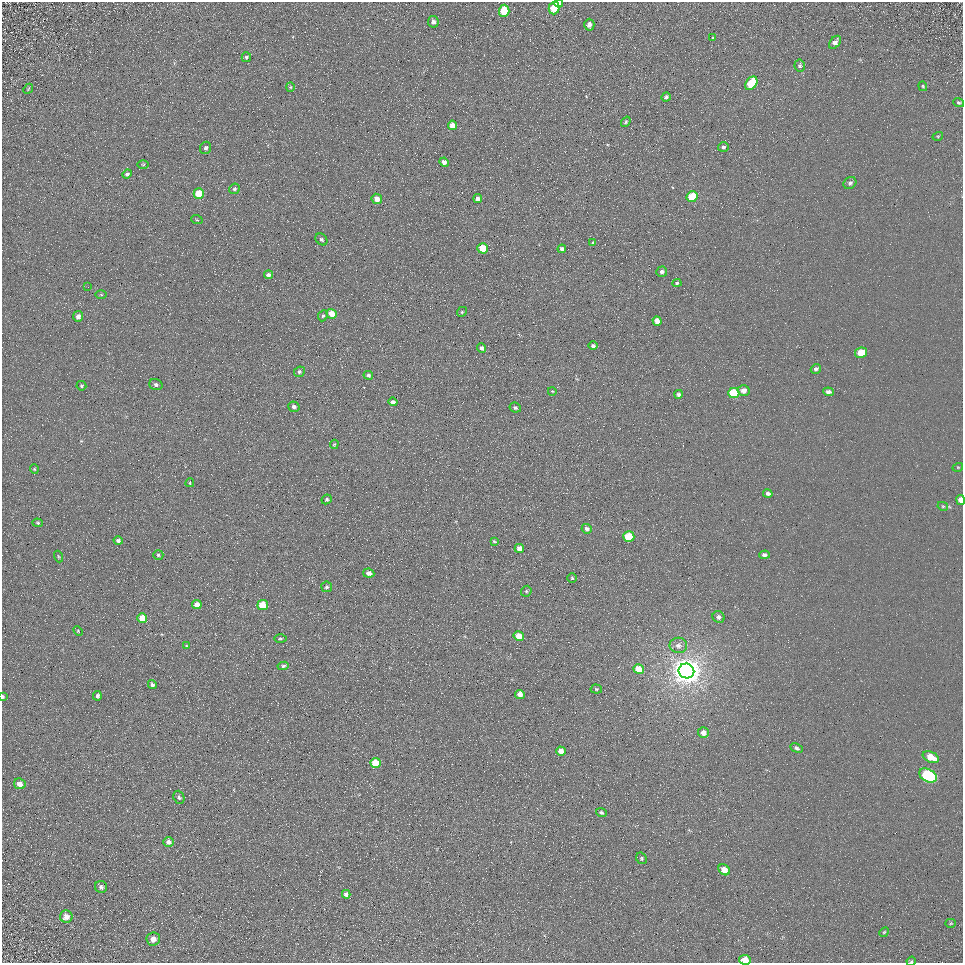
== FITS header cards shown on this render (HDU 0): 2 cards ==
NAXIS1  =                  961
NAXIS2  =                  961

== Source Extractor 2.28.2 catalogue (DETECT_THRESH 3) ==
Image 961 x 961 px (HDU 0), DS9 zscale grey, 1 PNG px = 1 image px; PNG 965 x 965 px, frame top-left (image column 1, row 961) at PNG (2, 2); each listed source drawn as its Kron ellipse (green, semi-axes under 4 px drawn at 4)
Background 5.31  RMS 7.8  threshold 23.3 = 3 sigma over >= 5 px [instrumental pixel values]
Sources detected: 118; all 118 listed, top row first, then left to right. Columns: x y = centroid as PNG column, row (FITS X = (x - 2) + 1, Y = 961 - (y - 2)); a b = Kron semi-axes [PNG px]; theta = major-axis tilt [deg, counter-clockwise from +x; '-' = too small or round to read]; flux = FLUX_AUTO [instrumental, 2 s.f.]
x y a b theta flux
559 3 4 4 - 2600
554 8 6 5 - 15000
504 11 6 5 - 20000
433 22 6 5 - 2100
589 25 6 5 - 2200
713 38 3 3 - 460
835 42 7 5 50 2200
246 57 5 4 - 830
800 66 6 5 - 970
751 83 7 5 54 17000
923 86 5 4 - 560
290 87 4 4 - 560
28 89 5 4 - 580
666 97 4 4 - 1400
959 103 5 4 - 940
626 122 5 4 - 790
452 125 5 4 - 4900
938 136 5 3 - 550
723 147 5 4 - 1100
206 148 6 5 - 1300
444 162 5 4 - 2800
143 164 5 3 - 520
127 174 5 4 - 970
850 183 7 5 36 1400
234 189 6 5 - 1000
199 194 5 5 - 12000
692 197 5 5 - 17000
377 199 5 5 - 4500
478 199 4 4 - 2700
197 220 6 3 -18 570
321 239 7 5 -44 980
593 243 4 3 - 740
483 248 5 5 - 12000
562 249 4 4 - 1800
662 272 5 5 - 1300
268 275 4 4 - 1600
677 283 4 4 - 690
88 287 2 2 - 250
101 295 6 4 -1 570
462 312 5 4 - 780
332 314 5 4 - 7600
78 316 5 5 - 2100
323 316 6 4 65 830
657 321 5 4 - 3300
593 346 5 4 - 1100
481 348 5 4 - 1500
861 353 6 5 - 10000
816 369 5 4 - 1400
299 372 5 5 - 1100
368 375 5 4 - 1300
156 384 7 5 -18 1300
81 386 5 4 - 760
744 390 6 5 - 3400
552 391 4 3 - 430
828 392 5 4 - 1900
734 393 5 5 - 22000
679 394 4 4 - 1400
393 402 4 4 - 1500
294 407 5 5 - 1600
515 408 6 4 -27 1000
334 444 5 3 - 550
958 467 5 3 - 520
34 469 4 4 - 610
190 483 4 3 - 580
768 494 5 4 - 1600
327 499 5 4 - 830
961 500 5 4 - 4400
943 506 5 4 - 630
38 523 5 4 - 630
587 529 5 4 - 2200
629 537 5 5 - 19000
118 541 4 4 - 1500
494 541 4 2 - 530
519 548 4 4 - 3000
158 555 5 4 - 840
764 555 5 4 - 1600
58 556 6 2 -71 460
369 573 6 4 -8 2400
572 578 4 4 - 670
327 587 5 5 - 1000
526 591 5 5 - 780
197 604 5 4 - 5400
263 605 5 5 - 15000
718 617 6 5 - 1700
142 618 5 5 - 7800
78 631 5 3 - 490
519 636 5 4 - 5700
280 638 6 3 1 560
678 645 9 7 -1 2600
187 646 4 4 - 510
283 666 5 4 - 980
639 669 5 5 - 12000
686 671 8 7 - 830000
152 684 5 4 - 1300
596 689 5 4 - 730
520 694 5 4 - 3600
97 696 5 4 - 1200
3 697 4 3 - 710
703 733 5 5 - 3800
796 748 6 4 -28 1400
561 751 5 4 - 4900
931 757 8 5 -26 7700
375 763 5 5 - 13000
928 775 9 6 -28 60000
20 784 6 5 - 3300
179 797 7 5 -70 1300
601 812 5 4 - 1200
168 842 5 5 - 2400
641 858 6 5 - 880
724 870 6 5 - 7100
101 887 6 5 - 1300
346 894 4 4 - 2300
66 917 6 6 - 3400
950 923 5 4 - 700
884 932 5 4 - 640
153 939 7 6 - 3900
745 960 6 5 - 10000
911 961 5 4 - 660
At the frame edge (FLAGS 8, measured only in part): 5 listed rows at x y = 559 3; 961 500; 3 697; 745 960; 911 961